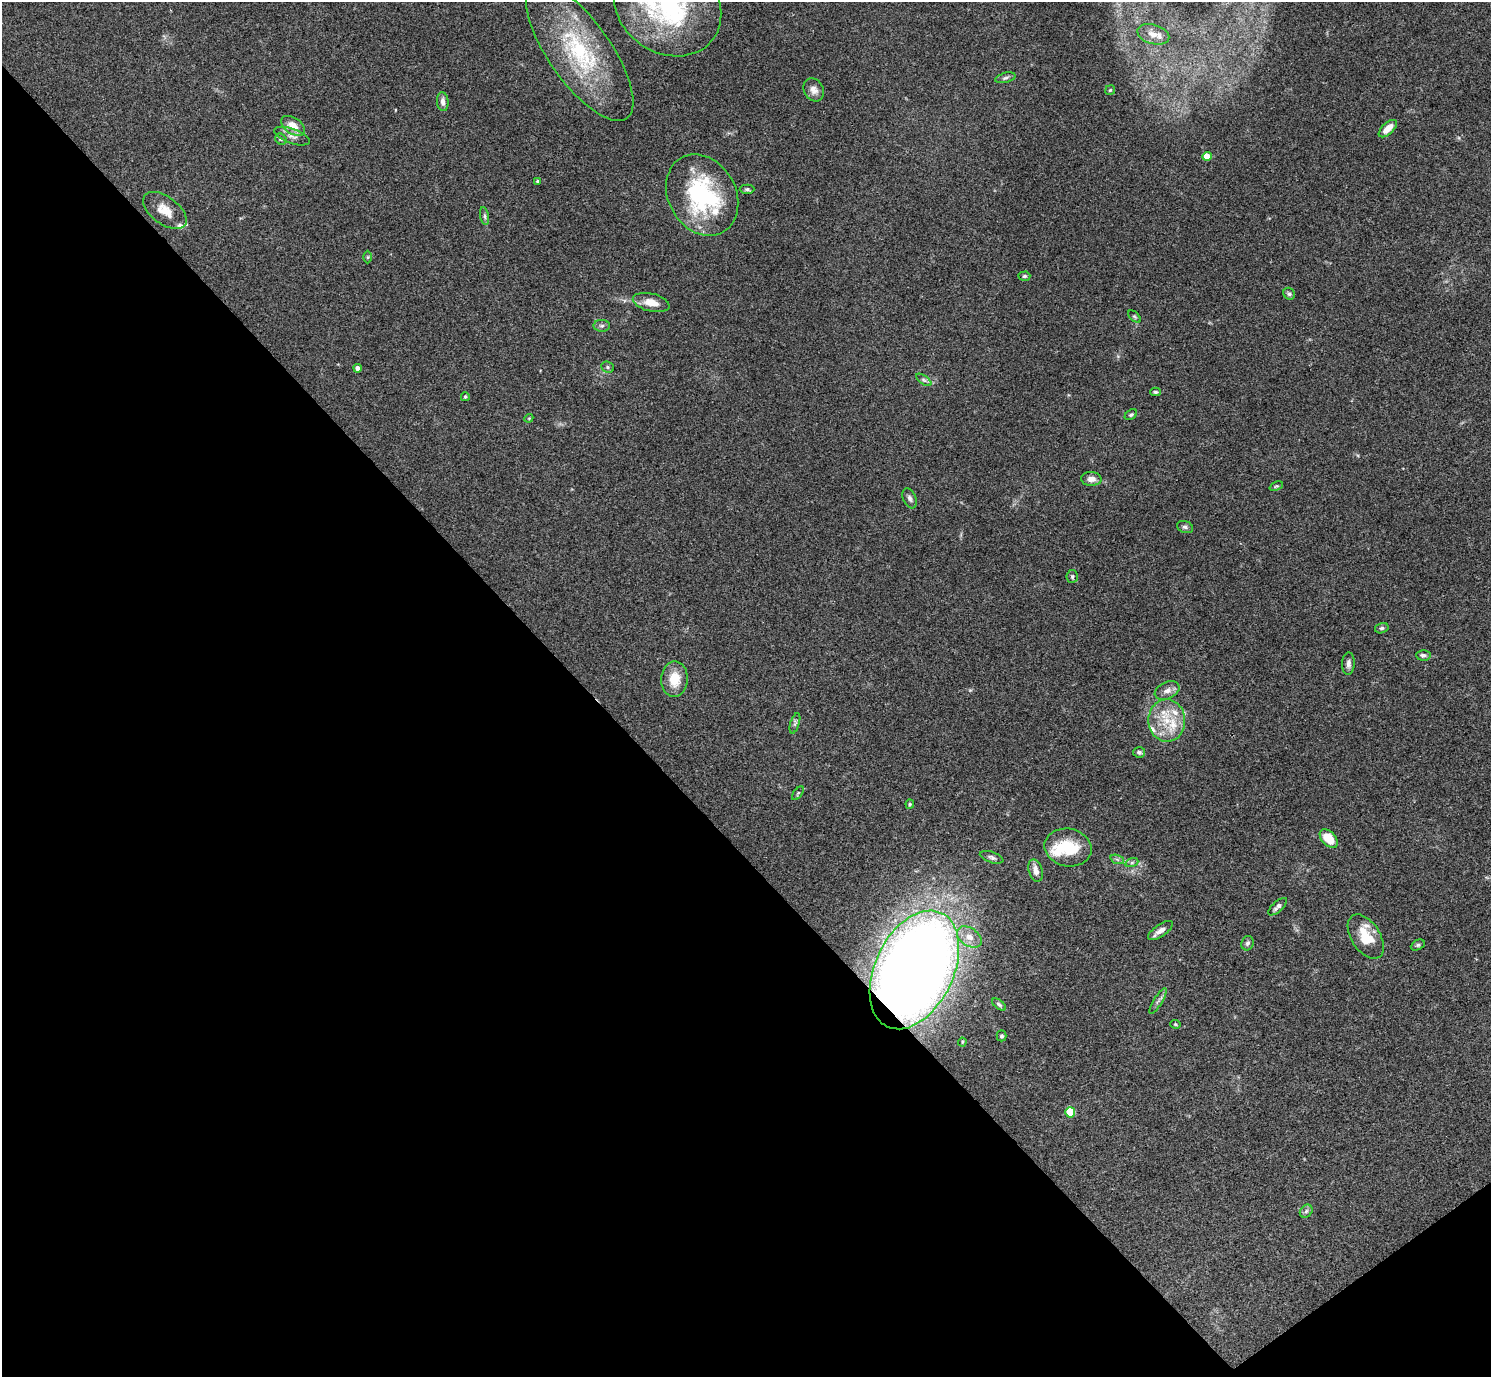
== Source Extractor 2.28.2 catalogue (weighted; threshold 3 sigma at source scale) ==
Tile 14 of 4 x 4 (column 2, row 4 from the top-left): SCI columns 1495-2983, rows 301-1675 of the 5963 x 5961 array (HDU 1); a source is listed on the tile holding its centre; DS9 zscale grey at full resolution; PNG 1493 x 1379 px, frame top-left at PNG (2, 2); each listed source drawn as its Kron ellipse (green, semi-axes under 4 px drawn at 4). Shown black and unused: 41% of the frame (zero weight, under 3 of 4 exposures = <1% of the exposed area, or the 3 px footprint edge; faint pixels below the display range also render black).
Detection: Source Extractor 2.28.2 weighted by HDU 2 'WHT'; one run over the whole footprint, this tile lists its part. Background 0.154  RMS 0.0074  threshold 0.0331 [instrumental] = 3 sigma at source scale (4.5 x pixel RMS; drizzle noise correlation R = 1.50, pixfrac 1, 0.05/0.05 arcsec/px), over >= 5 px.
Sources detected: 71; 1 inside a brighter object's white glare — neither listed nor drawn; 5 inside a brighter listed object's ellipse — not listed separately; the other 65 listed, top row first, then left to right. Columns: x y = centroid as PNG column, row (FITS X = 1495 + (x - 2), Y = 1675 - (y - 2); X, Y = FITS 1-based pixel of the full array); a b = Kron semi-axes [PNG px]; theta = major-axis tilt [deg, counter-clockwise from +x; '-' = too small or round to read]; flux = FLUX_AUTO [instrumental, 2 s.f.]
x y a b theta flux
668 6 56 47 -36 140
1153 34 16 9 -16 7.1
580 52 82 31 -55 85
1005 78 10 5 15 1.9
814 90 12 9 -60 4.5
1110 90 5 4 - 0.87
443 102 9 6 -84 3.5
293 126 13 8 -34 8.8
1388 129 11 5 43 7.5
292 136 18 7 -20 5
281 139 6 5 - 1.3
1207 156 4 4 - 13
538 181 3 3 - 1.1
747 189 7 4 0 1.3
702 195 42 34 -60 86
165 210 25 13 -37 11
485 216 9 4 -79 1.7
368 257 6 4 89 0.89
1024 276 6 4 3 1.3
1289 294 6 5 - 1.5
651 303 19 9 -13 9.1
1134 316 7 4 -44 1.2
602 326 8 6 2 1.9
608 367 6 5 - 1.3
358 368 4 4 - 3.3
924 380 9 4 -35 1.6
1156 392 5 4 - 1.2
465 397 4 4 - 1
1131 415 7 4 35 1.2
529 418 4 3 - 0.62
1091 479 10 7 -2 4.9
1276 486 7 3 22 0.89
910 498 10 6 -68 2.4
1185 527 8 6 -19 1.8
1072 576 6 5 - 1.4
1382 628 7 5 15 1.5
1423 655 7 5 -3 2.1
1348 664 11 6 87 3.2
674 679 18 13 89 15
1167 690 13 8 24 4.4
1167 721 21 18 -88 22
795 723 10 4 72 1.7
1139 752 6 5 - 1.9
798 793 8 4 54 0.99
910 804 4 4 - 0.91
1329 839 11 6 -48 15
1068 848 24 18 -11 28
992 857 12 5 -19 2.2
1117 859 7 4 -19 1.5
1132 862 7 4 19 1.4
1036 871 11 6 -73 5.4
1278 907 11 5 42 3.1
1160 931 14 6 35 4.4
969 937 14 9 -34 6.6
1366 937 25 14 -57 19
1247 943 7 6 - 1.9
1418 945 7 5 26 1.4
914 970 63 39 64 1300
1158 1001 15 2 58 1.8
999 1004 8 4 -37 1.3
1175 1024 5 4 - 0.96
1002 1036 5 5 - 1.3
962 1042 4 4 - 0.72
1070 1112 5 5 - 29
1306 1211 7 5 46 1.8
Overlapping masked pixels (flux is a lower limit): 1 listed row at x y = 914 970
Isophote crosses this tile's border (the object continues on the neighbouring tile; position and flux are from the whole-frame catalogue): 1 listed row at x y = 668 6